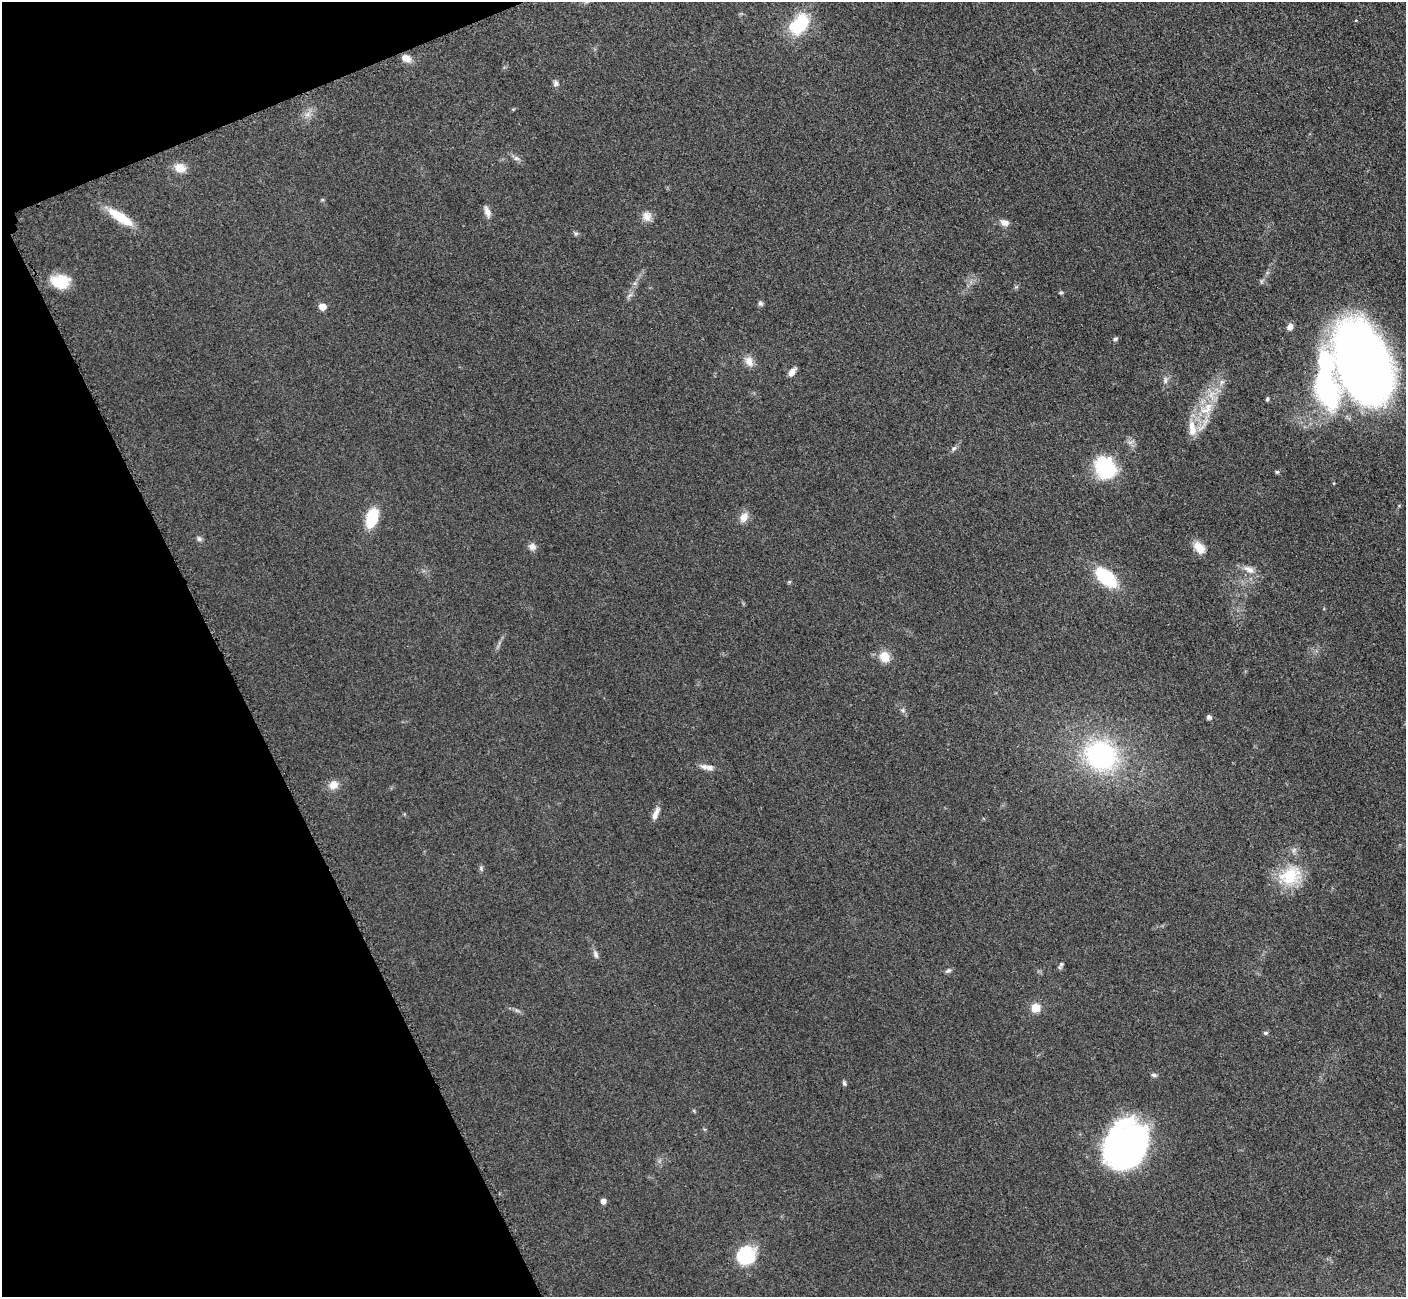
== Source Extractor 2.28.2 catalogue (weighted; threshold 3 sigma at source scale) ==
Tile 5 of 4 x 4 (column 1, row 2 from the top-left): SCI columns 65-1468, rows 2779-4073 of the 5698 x 5663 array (HDU 1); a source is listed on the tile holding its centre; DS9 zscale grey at full resolution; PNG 1408 x 1299 px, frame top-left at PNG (2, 2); no overlay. Shown black and unused: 19% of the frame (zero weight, under 3 of 5 exposures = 3% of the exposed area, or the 3 px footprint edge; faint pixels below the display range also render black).
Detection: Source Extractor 2.28.2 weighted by HDU 2 'WHT'; one run over the whole footprint, this tile lists its part. Background 0.0534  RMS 0.006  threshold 0.0269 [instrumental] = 3 sigma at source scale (4.5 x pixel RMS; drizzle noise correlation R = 1.50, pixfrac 1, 0.05/0.05 arcsec/px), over >= 5 px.
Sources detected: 64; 1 inside a brighter object's white glare — not listed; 5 inside a brighter listed object's ellipse — not listed separately; the other 58 listed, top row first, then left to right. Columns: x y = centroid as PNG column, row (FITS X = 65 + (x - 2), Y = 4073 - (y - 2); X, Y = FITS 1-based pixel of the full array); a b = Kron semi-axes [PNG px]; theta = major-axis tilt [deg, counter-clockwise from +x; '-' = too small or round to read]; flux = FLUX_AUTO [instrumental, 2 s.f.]
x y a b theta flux
1356 20 3 3 - 0.62
799 24 31 19 52 26
406 58 10 7 -32 5.3
556 83 7 7 - 1.7
308 114 10 6 7 2.7
516 158 9 6 -14 1.9
180 168 13 10 -21 7
487 212 15 7 -70 3.5
647 216 14 12 -81 4.7
121 217 35 10 -33 17
1004 223 11 8 -19 3.4
576 234 7 5 29 1
60 281 21 15 -8 16
1061 293 6 4 7 0.81
630 295 8 4 36 1.4
760 304 7 6 - 1.5
322 307 5 5 - 10
1290 327 9 6 65 2.9
1115 339 6 5 - 1.3
749 361 15 10 -64 4.9
1364 364 76 47 -68 520
792 372 10 5 51 4
1165 380 10 7 84 2.4
1222 382 6 6 - 1.9
1267 399 5 4 - 0.98
1207 409 25 18 51 19
1193 431 14 11 54 6.5
954 448 8 6 33 1.6
1105 468 21 17 -55 48
1277 472 5 5 - 0.84
744 517 13 9 64 5.3
372 518 17 10 72 25
199 539 8 6 -30 1.5
532 547 10 8 -21 2.9
1199 548 17 11 -47 7.5
1249 569 16 8 -28 5
1106 577 18 10 -42 48
789 582 5 4 - 0.7
884 657 10 9 - 9.8
903 710 7 5 -47 1.3
1209 717 6 6 - 1.6
1101 755 30 25 -26 99
705 767 13 7 -13 3.2
333 785 12 10 32 5.5
656 814 18 6 68 4.2
481 868 7 5 90 1.2
1290 875 33 24 27 25
596 954 12 6 -68 2.1
1061 964 7 5 75 1.3
948 971 8 5 28 1.4
1036 1008 9 8 - 8.2
517 1010 7 4 -45 1.2
1265 1033 6 5 - 1.1
1154 1075 7 4 -15 1.3
844 1083 7 5 -75 1.1
1128 1145 44 39 49 170
603 1201 4 4 - 3.9
746 1256 21 19 39 28